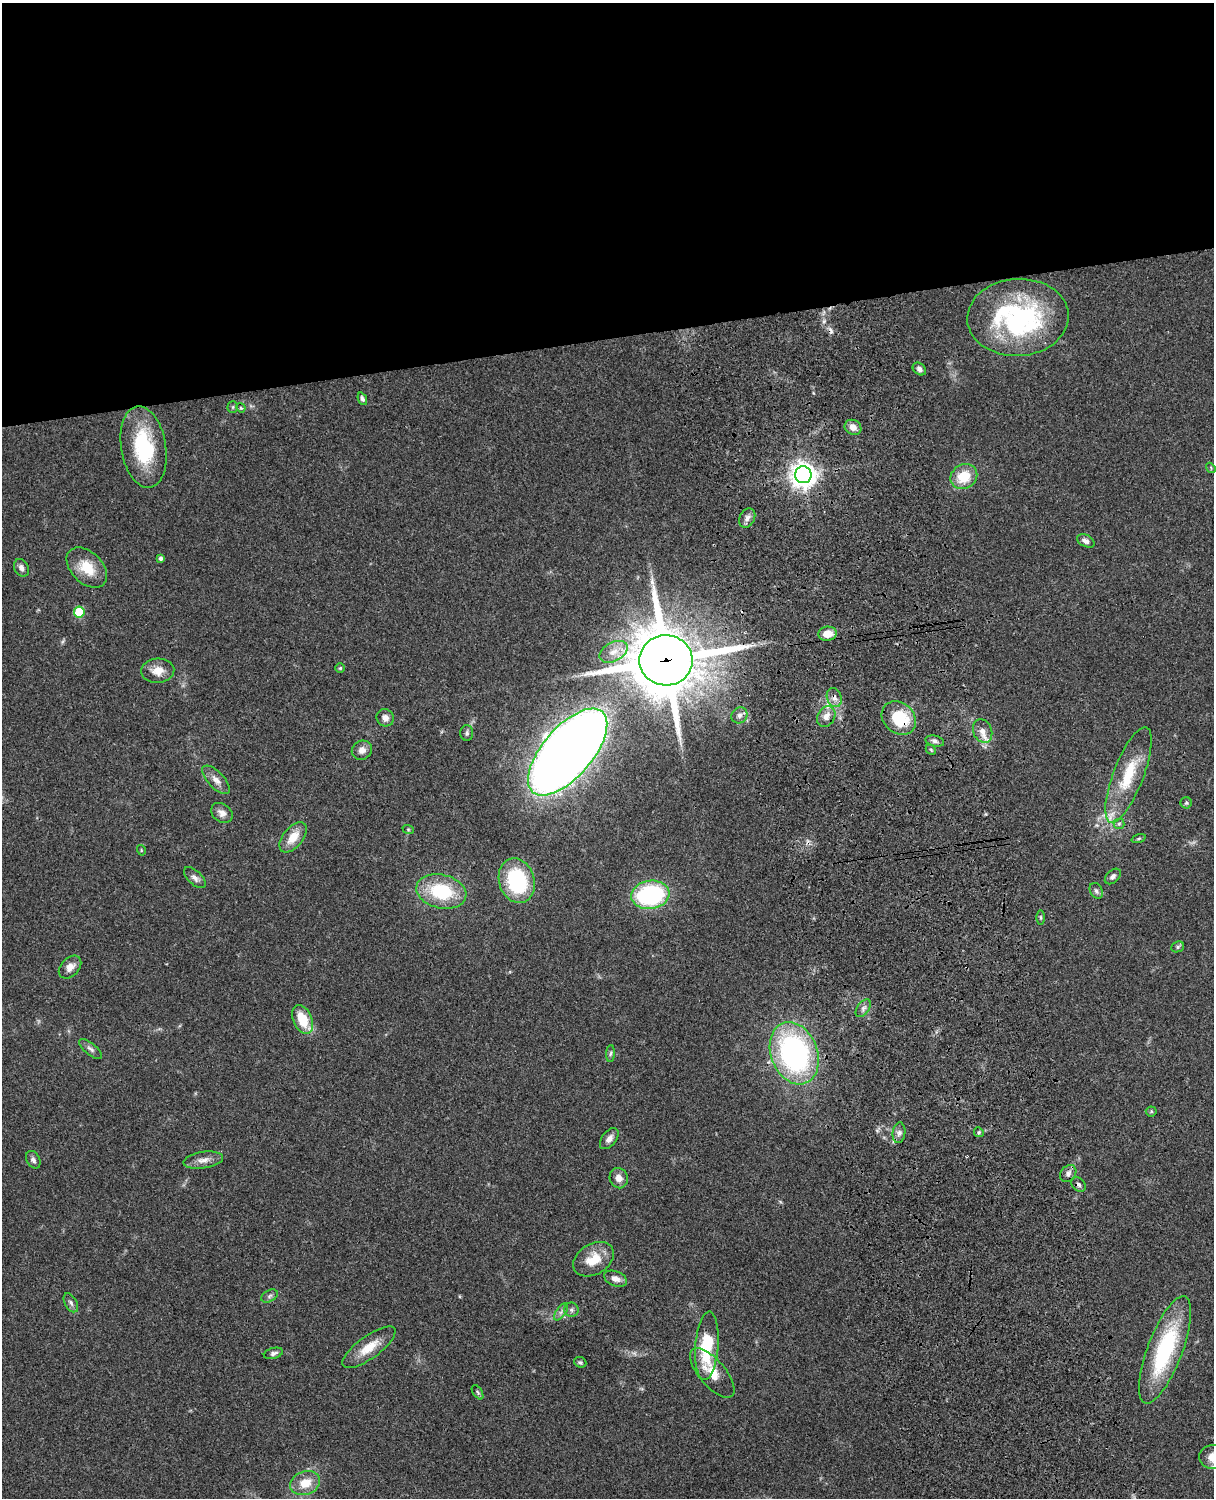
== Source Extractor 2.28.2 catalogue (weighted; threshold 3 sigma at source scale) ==
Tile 2 of 4 x 3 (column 2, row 1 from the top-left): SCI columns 1333-2544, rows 3268-4763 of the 5088 x 4927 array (HDU 1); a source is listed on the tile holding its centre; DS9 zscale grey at full resolution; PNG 1216 x 1500 px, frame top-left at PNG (2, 3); each listed source drawn as its Kron ellipse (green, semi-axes under 4 px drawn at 4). Shown black and unused: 23% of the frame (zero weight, under 3 of 4 exposures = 6% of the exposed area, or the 3 px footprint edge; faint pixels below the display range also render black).
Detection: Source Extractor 2.28.2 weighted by HDU 2 'WHT'; one run over the whole footprint, this tile lists its part. Background 0.0758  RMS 0.0059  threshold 0.0264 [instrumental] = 3 sigma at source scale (4.5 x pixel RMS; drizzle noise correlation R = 1.50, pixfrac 1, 0.05/0.05 arcsec/px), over >= 5 px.
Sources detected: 82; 1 cosmic-ray / hot-pixel residue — neither listed nor drawn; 2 inside a brighter listed object's ellipse — not listed separately; the other 79 listed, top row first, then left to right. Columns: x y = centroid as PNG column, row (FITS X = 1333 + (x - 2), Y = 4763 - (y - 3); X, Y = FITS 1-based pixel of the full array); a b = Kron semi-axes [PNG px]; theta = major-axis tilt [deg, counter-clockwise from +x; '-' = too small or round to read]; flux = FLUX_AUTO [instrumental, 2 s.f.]
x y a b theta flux
1018 317 51 38 3 95
919 369 7 5 -38 2.1
362 399 7 4 -68 1.5
233 407 6 5 - 0.77
241 408 5 3 - 0.55
853 427 9 7 -29 4.1
144 447 41 22 -81 43
1211 468 5 4 - 0.65
803 475 8 8 - 570
964 477 14 12 31 15
747 518 10 7 63 2.8
1086 541 9 6 -25 2.4
161 558 4 4 - 1.7
21 568 9 7 -61 2.6
87 568 24 15 -45 14
79 612 5 5 - 24
827 634 9 7 6 7.1
614 652 15 9 28 6.3
666 660 26 25 - 3900
340 668 5 5 - 0.75
158 671 16 12 4 6.8
834 697 10 7 -72 3.1
739 715 8 7 - 2.2
826 716 11 8 58 4.8
385 718 9 8 - 3.6
899 718 19 15 -41 26
983 731 12 9 -68 4.7
467 733 8 6 -90 1.5
935 741 9 5 -12 1.8
362 750 10 9 - 3.8
931 750 6 4 -45 0.78
568 752 53 25 49 1100
1128 775 51 15 69 27
216 780 18 8 -47 4.2
1186 803 6 5 - 1.1
222 813 12 9 -38 3.4
1119 824 5 5 - 1.1
408 829 6 3 -19 0.67
293 837 18 10 52 9.6
1139 838 7 3 19 0.81
141 850 5 3 - 0.47
1113 876 9 6 43 2
195 878 13 6 -43 2.5
517 881 23 17 -73 48
441 891 25 17 -12 34
1096 891 8 6 -62 1.5
650 895 19 14 9 72
1041 917 7 3 -89 0.8
1178 947 6 5 - 1
70 967 13 9 47 4.5
863 1008 10 6 53 2.1
303 1019 15 9 -67 17
91 1049 14 5 -40 2.1
611 1053 8 4 88 1.1
794 1053 32 23 -69 130
1151 1111 5 5 - 0.83
979 1132 5 4 - 0.91
899 1133 10 6 83 2.2
609 1139 12 7 51 3.3
33 1160 9 6 -62 2
203 1160 20 8 8 4.6
1068 1173 9 7 50 2.7
619 1178 10 9 - 4.2
1078 1185 8 6 -44 1.6
594 1259 22 15 31 13
615 1279 12 7 -21 3.5
269 1296 9 5 28 1.5
71 1303 10 6 -61 1.9
571 1310 7 7 - 1.5
561 1312 10 5 54 1.9
707 1346 34 11 86 30
369 1347 32 11 36 11
1165 1350 57 17 69 60
273 1353 10 5 14 1.8
580 1362 6 5 - 1.1
712 1373 30 13 -50 12
478 1392 8 4 -57 1
1212 1457 13 12 - 6.6
305 1483 15 11 20 11
Overlapping masked pixels (flux is a lower limit): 3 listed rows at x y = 666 660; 834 697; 899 718
Isophote crosses this tile's border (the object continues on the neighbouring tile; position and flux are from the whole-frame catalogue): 1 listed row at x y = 1212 1457